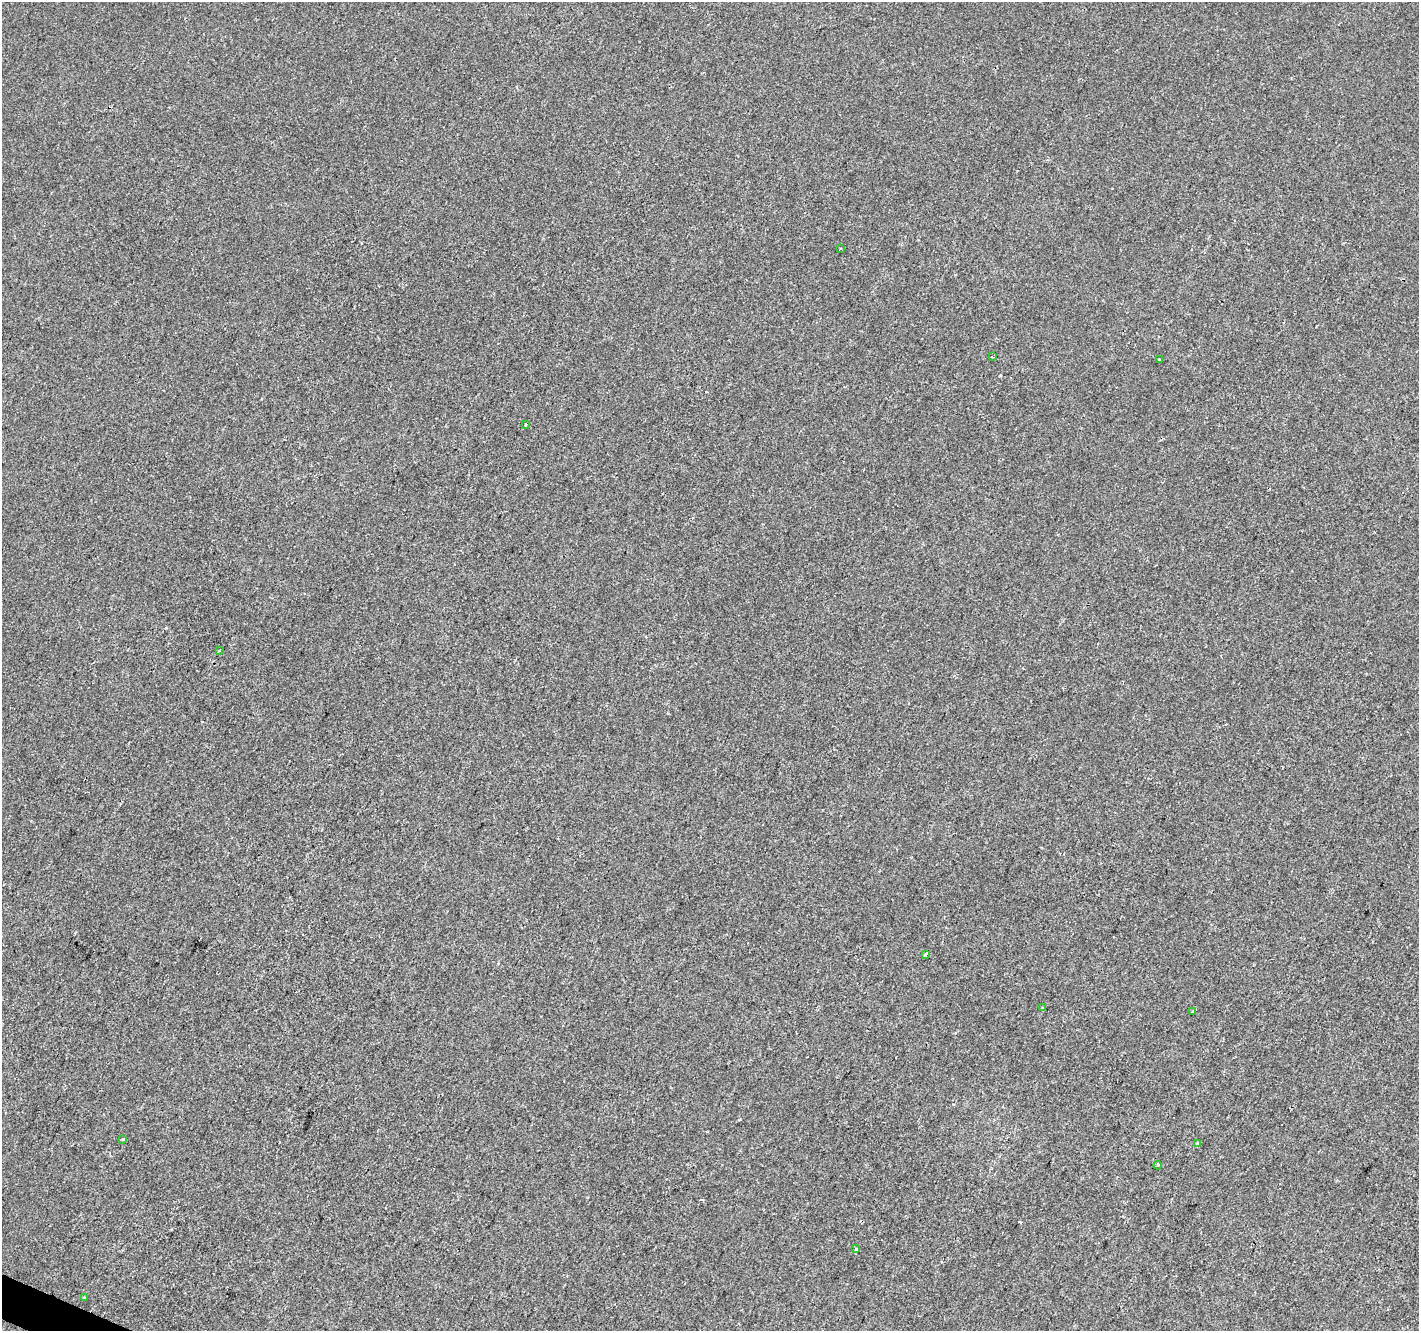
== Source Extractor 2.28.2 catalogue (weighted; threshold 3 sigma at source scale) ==
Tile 7 of 4 x 4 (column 3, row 2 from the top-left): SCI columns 2837-4253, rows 2864-4192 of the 5679 x 5792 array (HDU 1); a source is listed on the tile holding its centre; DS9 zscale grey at full resolution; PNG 1421 x 1333 px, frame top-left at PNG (2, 2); each listed source drawn as its Kron ellipse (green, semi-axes under 4 px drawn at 4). Shown black and unused: <1% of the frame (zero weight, under 2 of 3 exposures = <1% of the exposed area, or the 3 px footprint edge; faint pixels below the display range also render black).
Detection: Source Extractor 2.28.2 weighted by HDU 2 'WHT'; one run over the whole footprint, this tile lists its part. Background -6.38e-04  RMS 0.0042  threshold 0.0188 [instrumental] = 3 sigma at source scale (4.5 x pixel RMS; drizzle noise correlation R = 1.50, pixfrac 1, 0.0396/0.0396 arcsec/px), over >= 5 px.
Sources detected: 14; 1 cosmic-ray / hot-pixel residue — neither listed nor drawn; the other 13 listed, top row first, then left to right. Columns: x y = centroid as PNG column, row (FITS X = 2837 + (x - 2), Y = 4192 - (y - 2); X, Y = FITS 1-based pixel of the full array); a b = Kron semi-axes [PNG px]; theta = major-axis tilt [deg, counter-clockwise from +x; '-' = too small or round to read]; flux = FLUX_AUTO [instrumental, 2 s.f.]
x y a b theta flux
840 249 2 2 - 0.46
993 357 4 2 - 0.51
1159 360 3 3 - 1.2
526 424 3 2 - 0.36
220 651 3 3 - 0.58
926 955 3 3 - 13
1043 1008 4 3 - 1
1192 1012 3 3 - 0.77
123 1139 3 3 - 2.2
1197 1143 4 3 - 0.74
1158 1165 4 3 - 0.52
856 1249 4 3 - 3.8
85 1298 3 3 - 0.63
Unlisted compact peaks at least as high as the median listed source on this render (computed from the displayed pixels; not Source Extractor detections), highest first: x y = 166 628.